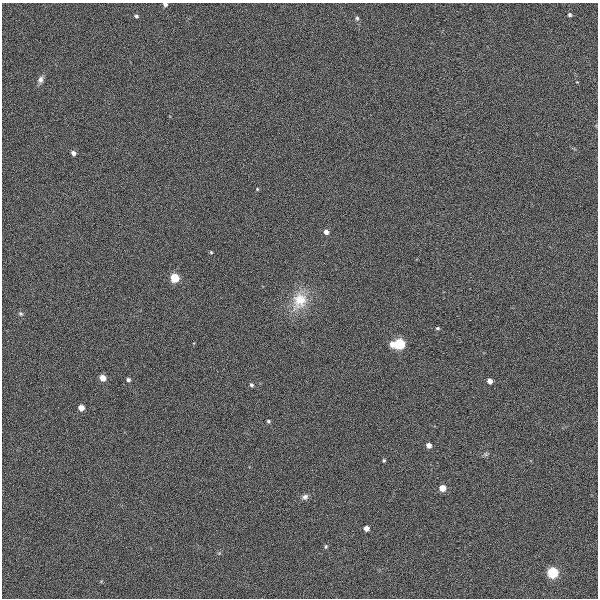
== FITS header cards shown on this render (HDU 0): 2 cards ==
NAXIS1  =                  596
NAXIS2  =                  596

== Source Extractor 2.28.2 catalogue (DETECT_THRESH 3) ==
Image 596 x 596 px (HDU 0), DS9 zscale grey, 1 PNG px = 1 image px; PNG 600 x 600 px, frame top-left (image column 1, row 596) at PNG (2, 3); no overlay
Background -0.0209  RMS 0.15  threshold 0.451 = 3 sigma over >= 5 px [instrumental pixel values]
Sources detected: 29; all 29 listed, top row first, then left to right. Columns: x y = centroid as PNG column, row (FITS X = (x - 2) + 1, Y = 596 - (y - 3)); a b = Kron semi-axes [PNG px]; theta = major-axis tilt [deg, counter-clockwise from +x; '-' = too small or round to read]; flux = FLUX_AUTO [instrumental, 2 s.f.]
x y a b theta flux
165 4 5 4 - 35
570 15 4 4 - 18
136 16 5 5 - 22
357 18 6 5 - 19
40 80 11 7 69 53
73 153 6 5 - 44
257 189 5 5 - 13
326 232 6 5 - 53
211 252 4 4 - 13
175 278 5 5 - 370
299 301 27 20 65 340
21 314 7 6 - 25
438 328 5 4 - 18
392 344 7 5 -83 88
400 344 6 6 - 760
103 378 5 5 - 110
128 380 5 5 - 26
490 381 5 4 - 61
251 385 5 4 - 21
81 408 5 5 - 97
268 421 4 4 - 16
429 445 5 4 - 66
486 454 7 6 - 22
384 460 5 4 - 14
442 488 5 5 - 140
305 497 8 7 - 40
366 528 5 4 - 68
326 547 5 5 - 17
553 572 6 6 - 730
At the frame edge (FLAGS 8, measured only in part): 1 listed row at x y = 165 4